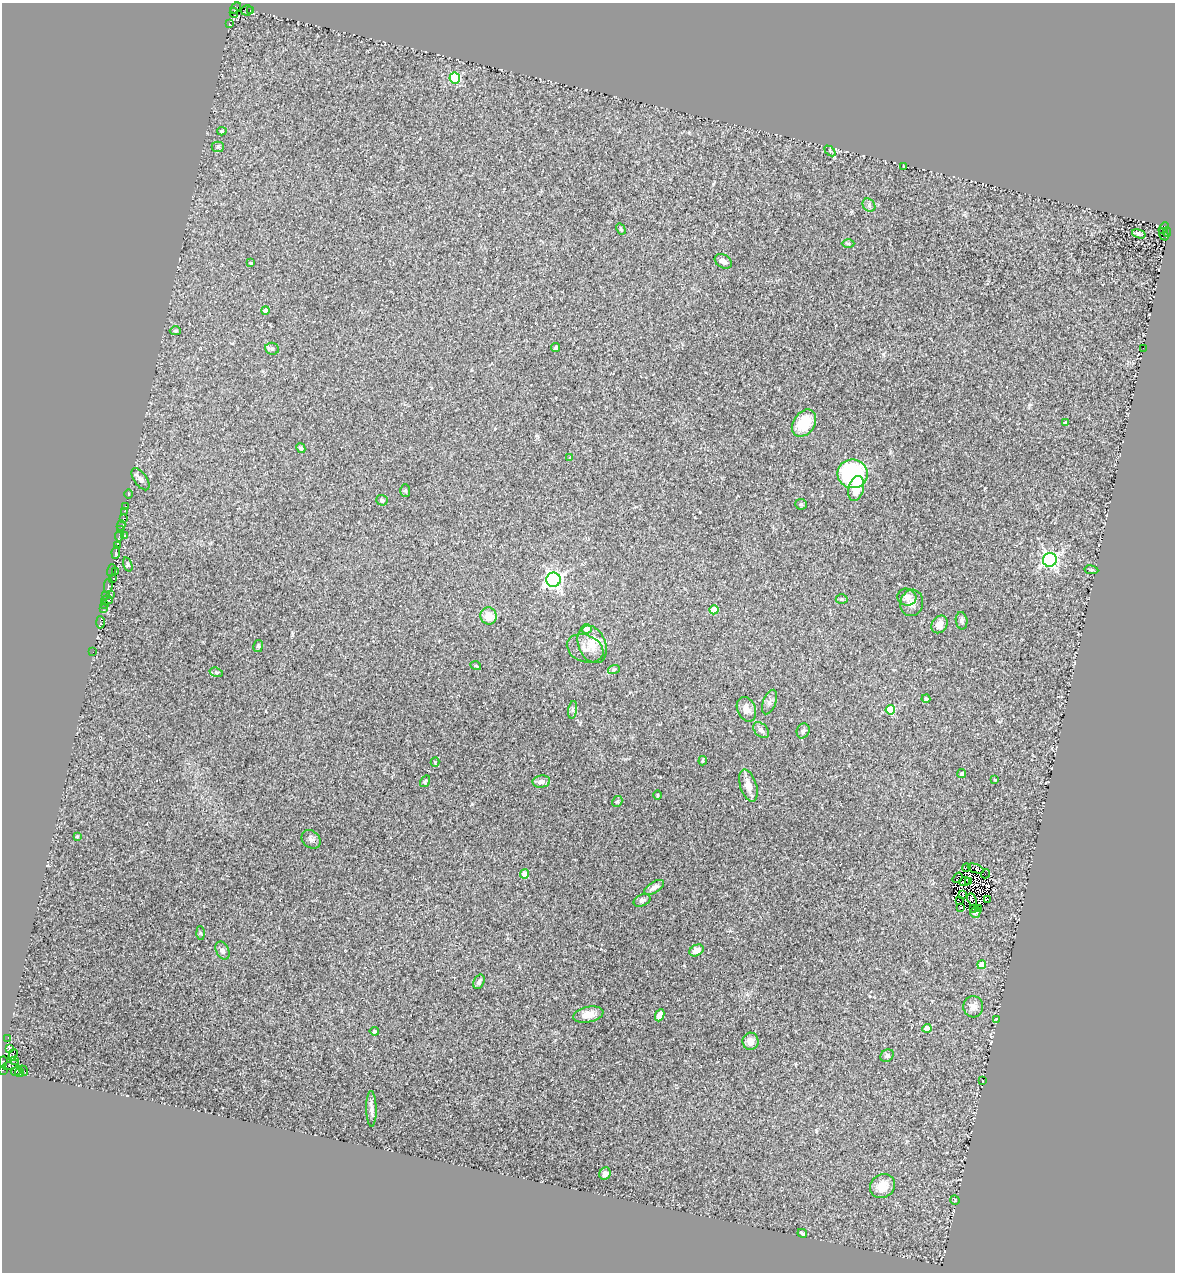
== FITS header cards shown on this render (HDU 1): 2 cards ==
NAXIS1  =                 1173
NAXIS2  =                 1270

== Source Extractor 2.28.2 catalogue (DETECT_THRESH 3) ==
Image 1173 x 1270 px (HDU 1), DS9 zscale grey, 1 PNG px = 1 image px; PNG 1177 x 1274 px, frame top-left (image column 1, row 1270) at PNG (2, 3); each listed source drawn as its Kron ellipse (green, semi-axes under 4 px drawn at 4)
Background 0.0283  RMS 0.013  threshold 0.0375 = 3 sigma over >= 5 px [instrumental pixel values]
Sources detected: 150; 13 with non-positive FLUX_AUTO (blend fragments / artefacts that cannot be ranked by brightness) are neither listed nor drawn; the other 137 listed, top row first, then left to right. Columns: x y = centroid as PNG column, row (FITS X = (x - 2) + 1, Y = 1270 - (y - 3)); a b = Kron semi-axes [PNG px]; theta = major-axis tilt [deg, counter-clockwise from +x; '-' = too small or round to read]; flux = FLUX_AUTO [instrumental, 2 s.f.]
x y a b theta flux
236 8 6 4 41 86
247 10 6 5 - 8.7
251 10 3 3 - 3.3
234 13 5 3 - 47
229 24 3 3 - 7.2
455 78 5 5 - 54
222 131 4 4 - 1.3
218 147 6 5 - 1.5
830 151 6 4 -43 1.4
904 167 3 2 - 0.54
869 205 7 6 - 2
1163 228 6 3 59 81
621 229 6 4 -61 1.1
1167 232 4 3 - 210
1139 234 7 3 -17 1.9
1164 234 6 4 -69 34
848 244 6 4 -1 1.2
723 261 9 6 -29 3.4
250 263 3 2 - 0.85
266 310 4 4 - 3.6
175 331 5 4 - 1.2
555 348 5 3 - 1.3
1143 348 2 2 - 0.57
272 349 7 6 - 1.8
804 423 15 10 54 25
1066 423 4 3 - 2.6
301 448 5 4 - 1.9
570 458 4 3 - 0.78
852 474 15 14 - 83
141 479 13 6 -55 3.4
856 488 13 7 75 16
405 491 6 5 - 1.3
128 494 5 3 - 0.74
382 500 6 5 - 1.9
801 504 6 5 - 1.3
126 506 3 2 - 2.7
124 511 2 2 - 4.2
123 518 2 2 - 2.4
121 526 5 3 - 12
120 530 3 2 - 11
124 535 2 2 - 0.49
119 536 5 4 - 18
117 545 2 2 - 7.6
116 552 6 3 82 8.2
1050 560 7 6 - 190
128 564 7 4 -72 1.2
111 570 6 3 74 16
1091 570 7 3 -9 1
115 571 3 2 - 1.7
113 578 2 2 - 9.3
553 580 7 7 - 240
108 585 7 3 80 17
110 594 2 2 - 2.1
106 595 3 2 - 12
907 597 9 8 - 4.3
842 599 6 5 - 1.2
107 600 6 2 -1 4.6
912 603 13 11 72 6.8
104 604 3 2 - 1.8
104 608 3 2 - 9.3
714 610 4 4 - 15
489 616 8 8 - 12
962 621 8 6 -83 2.3
100 622 6 3 -88 5.7
939 624 9 7 56 6.3
586 629 5 5 - 6.7
592 644 19 13 -67 14
258 646 6 4 80 1.2
585 648 19 13 -22 8.8
93 652 2 2 - 1.1
476 666 5 3 - 0.83
614 669 6 3 20 1.2
216 672 7 4 -17 1.4
926 699 4 4 - 1.7
770 702 13 6 69 3.4
746 709 13 9 -67 5.8
573 710 9 4 81 1.9
890 710 4 4 - 20
761 730 9 6 -45 2.9
803 731 7 6 - 2.8
703 761 4 3 - 1
435 762 4 4 - 0.75
962 774 4 4 - 2
995 780 3 2 - 0.77
425 781 6 4 58 1.6
541 782 9 6 8 3.7
748 786 17 8 -72 8.1
658 795 5 3 - 0.76
617 801 6 5 - 1.3
77 836 3 3 - 1.1
311 839 10 8 -41 2.9
966 868 4 2 - 0.38
976 869 8 3 -22 2.5
525 874 4 4 - 11
985 874 4 3 - 0.55
957 878 6 3 54 1.7
964 882 5 2 - 3.3
968 882 3 3 - 2
654 887 11 5 32 3.5
963 895 3 2 - 1.2
988 899 3 2 - 1.1
642 900 9 5 24 2.3
972 900 6 3 -65 1.2
959 901 3 3 - 1.5
961 908 4 3 - 3.6
973 908 3 2 - 0.89
978 908 3 2 - 0.87
975 912 5 5 - 1.9
200 933 6 4 -88 1.1
223 950 9 6 -63 2.8
696 950 7 5 29 6.1
982 965 4 4 - 14
479 982 8 5 65 2.4
973 1007 10 10 - 5.3
588 1014 15 7 12 8.2
660 1015 6 4 65 7.8
996 1019 3 2 - 1.1
927 1028 4 4 - 7.5
374 1031 4 4 - 1
8 1038 3 3 - 16
750 1041 8 8 - 6.1
9 1049 3 3 - 67
13 1055 6 3 71 28
887 1056 7 5 35 2.4
14 1060 3 2 - 3.4
3 1062 5 3 - 18
10 1065 8 3 17 26
2 1070 2 2 - 23
23 1070 5 3 - 5.7
17 1071 6 3 41 3.7
19 1073 4 3 - 7.8
983 1081 3 2 - 0.42
371 1109 18 5 -89 3.8
605 1174 6 5 - 3.3
882 1186 13 11 40 12
955 1200 5 4 - 0.87
802 1233 5 3 - 1.4
At the frame edge (FLAGS 8, measured only in part): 2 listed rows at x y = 3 1062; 2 1070
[13 non-positive-flux detections neither listed nor drawn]